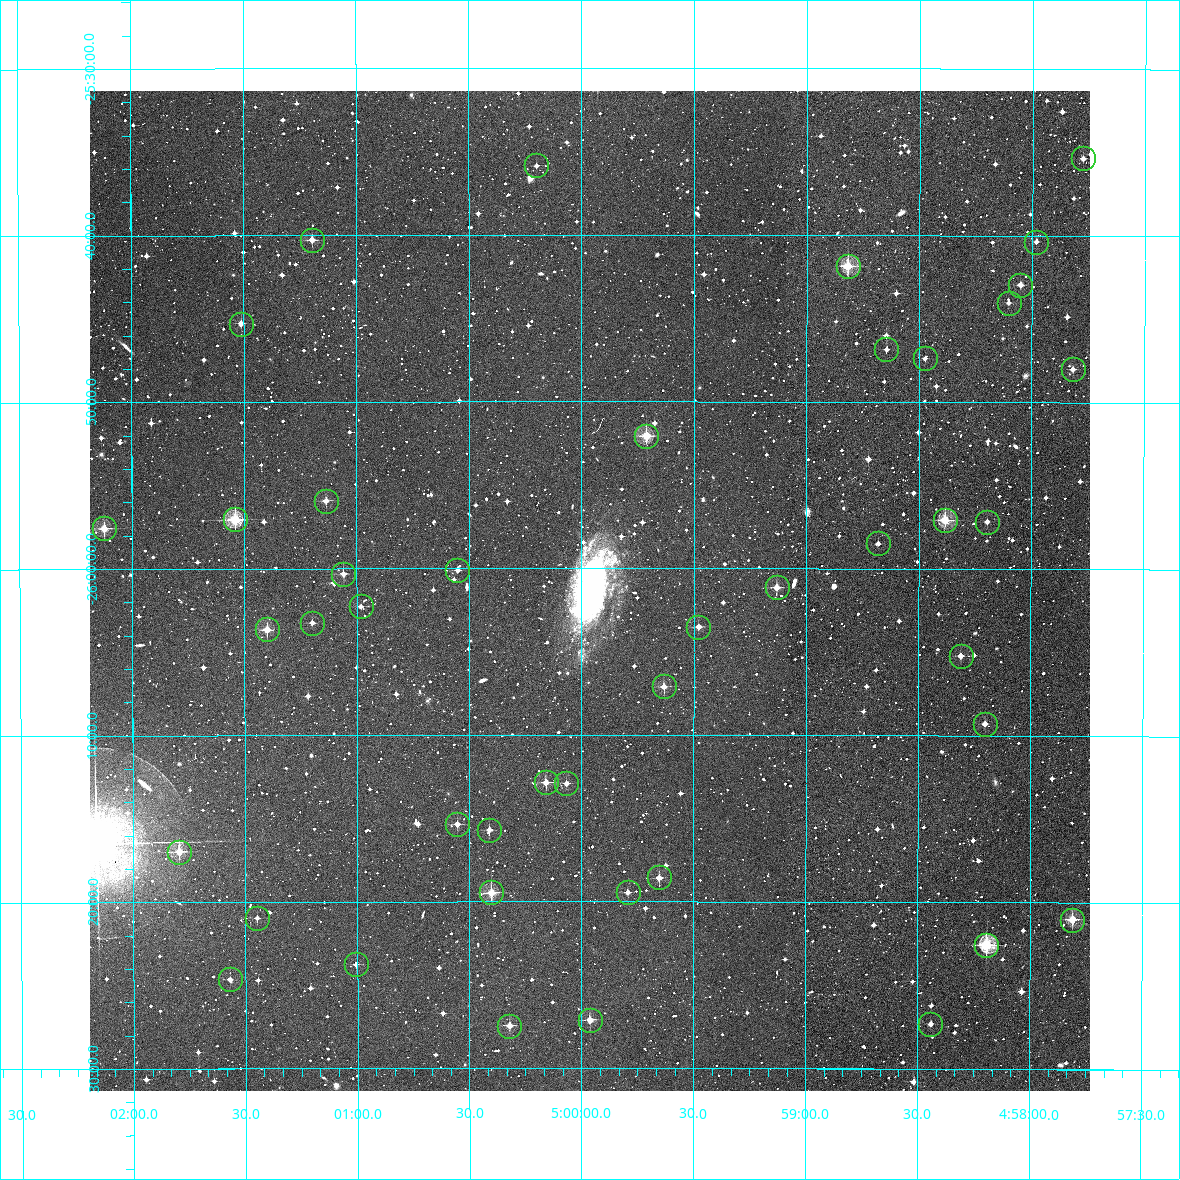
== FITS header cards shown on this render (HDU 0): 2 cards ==
NAXIS1  =                 1000 / Width of image
NAXIS2  =                 1000 / Height of image

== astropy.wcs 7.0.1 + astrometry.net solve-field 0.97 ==
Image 1000 x 1000 px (HDU 0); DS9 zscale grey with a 90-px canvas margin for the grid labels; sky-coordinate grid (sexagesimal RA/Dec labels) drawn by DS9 from the SOLVED WCS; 44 Tycho-2 reference stars matched to detected sources circled (green)
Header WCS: RA---TAN/DEC--TAN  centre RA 04:59:58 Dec -26:01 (74.99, -26.02 deg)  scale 3.6 arcsec/px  FOV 60.0' x 60.0'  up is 0 deg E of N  parity normal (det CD < 0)
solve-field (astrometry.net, Tycho-2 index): VERIFIED the header's WCS against the Tycho-2 star catalogue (verified at 3 index scales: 16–44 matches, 0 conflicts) and refined it, rather than solving blind
Solved WCS: RA---TAN-SIP/DEC--TAN-SIP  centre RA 04:59:58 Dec -26:01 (74.99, -26.02 deg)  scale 3.6 arcsec/px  FOV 60.0' x 60.0'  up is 0 deg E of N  parity normal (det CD < 0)
The solver's refit moves the header's centre by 0.99 arcsec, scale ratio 0.9998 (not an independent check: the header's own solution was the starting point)
Tycho-2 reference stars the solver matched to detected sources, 44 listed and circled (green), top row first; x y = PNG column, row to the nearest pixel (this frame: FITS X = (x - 90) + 1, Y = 1000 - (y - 91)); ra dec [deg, ICRS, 3 dp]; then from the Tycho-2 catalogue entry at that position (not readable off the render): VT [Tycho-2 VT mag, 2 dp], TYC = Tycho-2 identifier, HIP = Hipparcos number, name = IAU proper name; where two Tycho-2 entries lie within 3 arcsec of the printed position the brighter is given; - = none
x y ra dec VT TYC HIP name
1083 158 74.444 -25.589 12.54 6469-665-1 - -
536 165 75.050 -25.597 12.23 6469-1064-1 - -
312 240 75.299 -25.671 11.08 6469-657-1 - -
1036 242 74.495 -25.673 12.34 6469-257-1 - -
848 266 74.704 -25.697 9.88 6469-261-1 - -
1020 285 74.513 -25.716 11.56 6469-578-1 - -
1009 303 74.526 -25.734 12.71 6469-218-1 - -
241 324 75.378 -25.755 11.58 6477-32-1 - -
886 349 74.661 -25.781 12.11 6469-841-1 - -
925 358 74.619 -25.790 12.40 6469-223-1 - -
1073 369 74.455 -25.800 12.63 6469-613-1 - -
646 436 74.928 -25.868 9.90 6469-362-1 - -
326 501 75.284 -25.932 11.43 6469-103-1 - -
235 519 75.385 -25.951 9.27 6477-66-1 - -
945 520 74.596 -25.951 9.88 6469-404-1 23112 -
987 522 74.549 -25.953 12.32 6469-58-1 - -
104 528 75.531 -25.959 10.53 6477-159-1 - -
878 543 74.670 -25.975 12.56 6469-962-1 - -
457 570 75.138 -26.002 12.20 6469-1085-1 - -
343 574 75.265 -26.005 11.97 6469-575-1 - -
777 587 74.783 -26.019 10.93 6469-797-1 - -
361 606 75.246 -26.038 12.22 6469-1347-1 - -
312 623 75.300 -26.054 12.53 6469-1972-1 - -
698 627 74.870 -26.058 11.51 6469-723-1 - -
267 629 75.350 -26.061 10.83 6477-52-1 - -
961 656 74.578 -26.087 11.76 6469-917-1 - -
664 686 74.908 -26.118 11.23 6469-562-1 - -
985 724 74.551 -26.155 12.11 6469-1478-1 - -
546 782 75.040 -26.214 10.73 6469-965-1 - -
566 783 75.017 -26.215 11.91 6469-1362-1 - -
457 824 75.138 -26.256 11.67 6469-1529-1 - -
489 830 75.103 -26.262 12.17 6469-941-1 - -
179 852 75.449 -26.283 10.09 6481-67-1 - -
659 877 74.913 -26.309 11.44 6469-1013-1 - -
491 892 75.100 -26.324 10.30 6469-1310-1 - -
628 892 74.948 -26.324 11.75 6469-991-1 - -
257 918 75.362 -26.349 12.05 6481-58-1 - -
1072 920 74.452 -26.350 10.83 6469-1831-1 - -
986 945 74.548 -26.376 9.08 6469-1903-1 23096 -
356 964 75.252 -26.396 11.90 6469-1947-1 - -
230 979 75.392 -26.411 13.00 6481-51-1 - -
590 1020 74.991 -26.451 10.68 6469-601-1 - -
930 1024 74.610 -26.455 12.23 6469-606-1 - -
509 1026 75.081 -26.458 11.14 6469-1123-1 - -